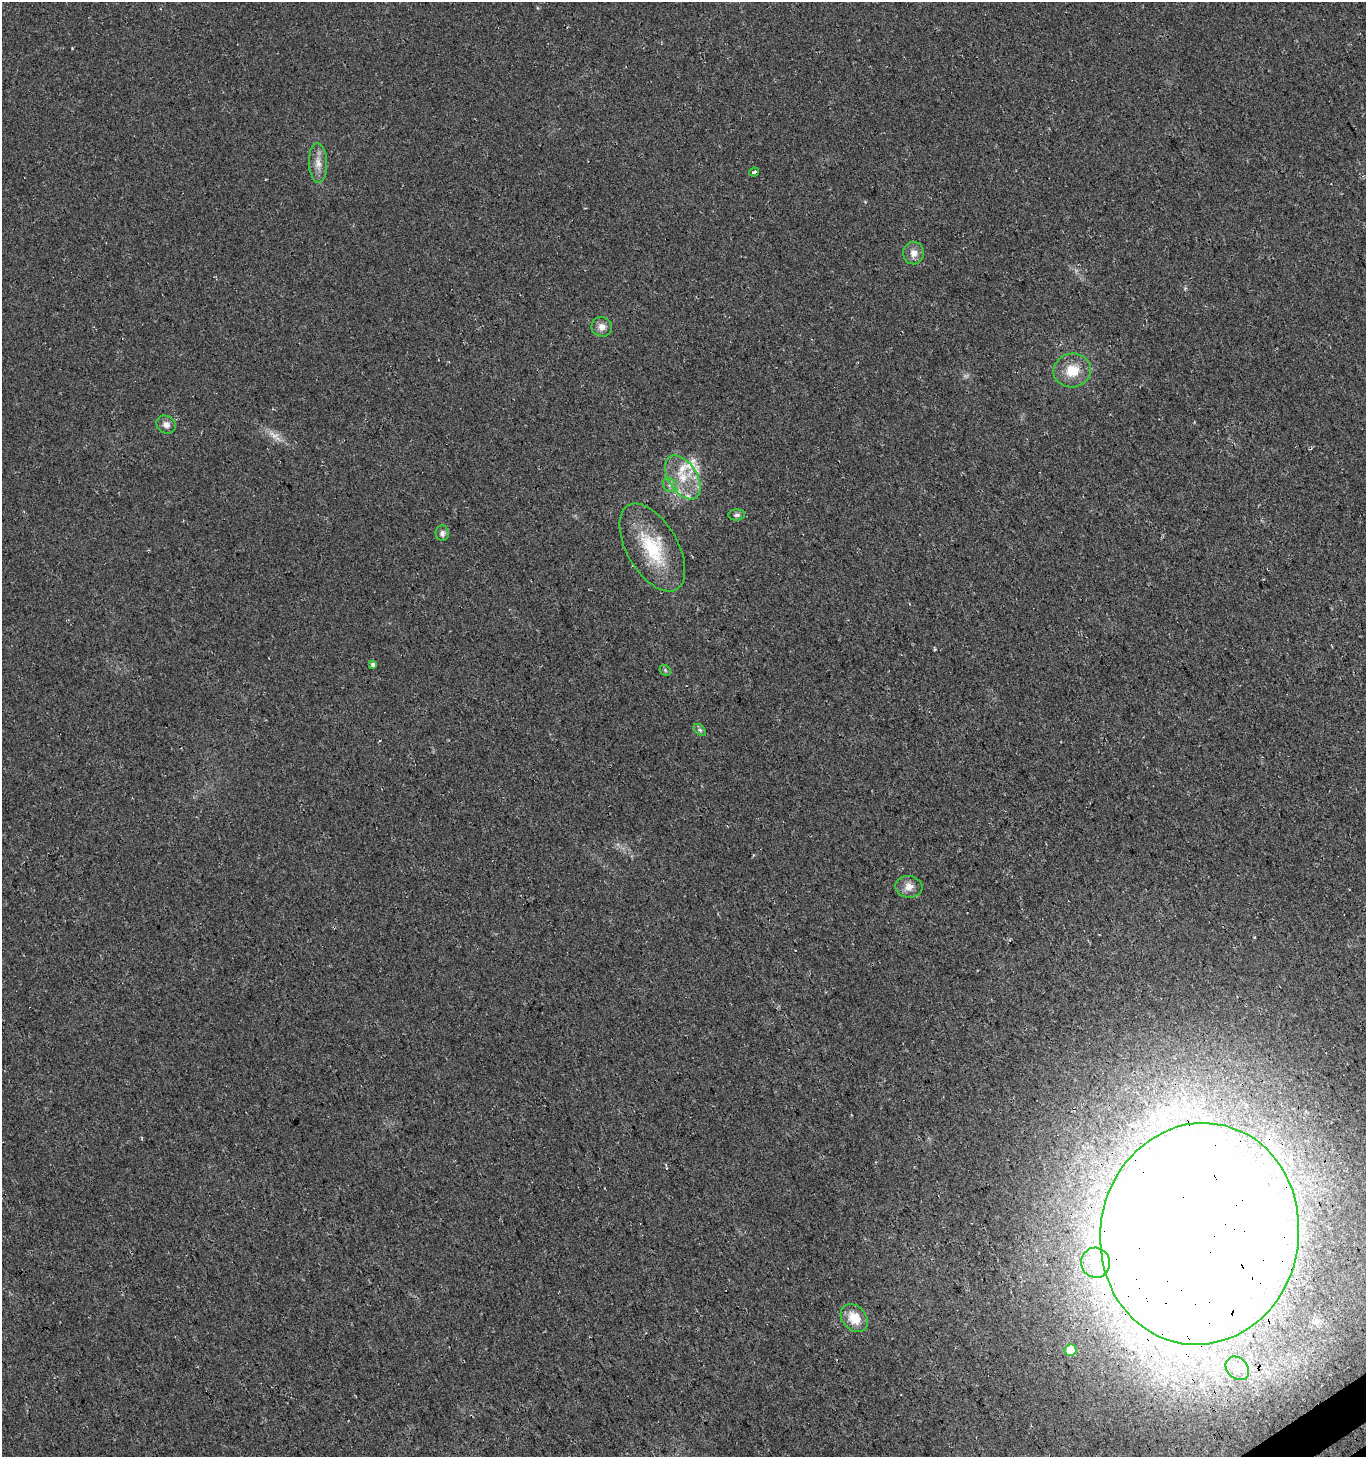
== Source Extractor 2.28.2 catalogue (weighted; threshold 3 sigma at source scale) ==
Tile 6 of 4 x 4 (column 2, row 2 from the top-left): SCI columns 1570-2933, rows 2958-4412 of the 5806 x 5921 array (HDU 1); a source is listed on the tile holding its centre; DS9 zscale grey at full resolution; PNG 1368 x 1459 px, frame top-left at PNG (2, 2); each listed source drawn as its Kron ellipse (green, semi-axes under 4 px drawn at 4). Shown black and unused: <1% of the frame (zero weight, under 3 of 4 exposures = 5% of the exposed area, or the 3 px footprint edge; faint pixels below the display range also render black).
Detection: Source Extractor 2.28.2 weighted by HDU 2 'WHT'; one run over the whole footprint, this tile lists its part. Background 0.0165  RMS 0.007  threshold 0.0317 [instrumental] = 3 sigma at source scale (4.5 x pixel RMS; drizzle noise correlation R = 1.50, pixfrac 1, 0.0396/0.0396 arcsec/px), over >= 5 px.
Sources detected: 25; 1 too faint to see at this stretch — neither listed nor drawn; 4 inside a brighter listed object's ellipse — not listed separately; the other 20 listed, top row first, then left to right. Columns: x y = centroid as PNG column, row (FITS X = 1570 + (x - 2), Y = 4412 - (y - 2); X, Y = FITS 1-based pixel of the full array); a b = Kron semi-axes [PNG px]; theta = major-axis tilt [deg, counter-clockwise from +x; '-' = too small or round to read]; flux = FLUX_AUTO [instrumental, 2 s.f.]
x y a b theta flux
318 163 20 9 -88 7.1
754 172 5 3 - 1.5
913 253 11 10 - 5.3
602 327 10 9 - 4.7
1072 370 19 17 10 16
166 425 10 8 -30 3.9
683 477 24 14 -58 18
670 485 8 6 -43 2.5
737 515 8 5 3 2
442 533 8 6 -84 2.8
652 548 48 25 -60 43
373 665 4 4 - 2.1
665 670 6 4 -47 1.1
700 730 7 4 -44 1.3
909 887 14 10 -6 5.7
1200 1234 111 99 81 3800
1096 1263 15 14 - 13
854 1318 15 12 -49 14
1070 1350 6 6 - 14
1237 1368 13 10 -45 8.6
Overlapping masked pixels (flux is a lower limit): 1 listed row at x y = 1200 1234